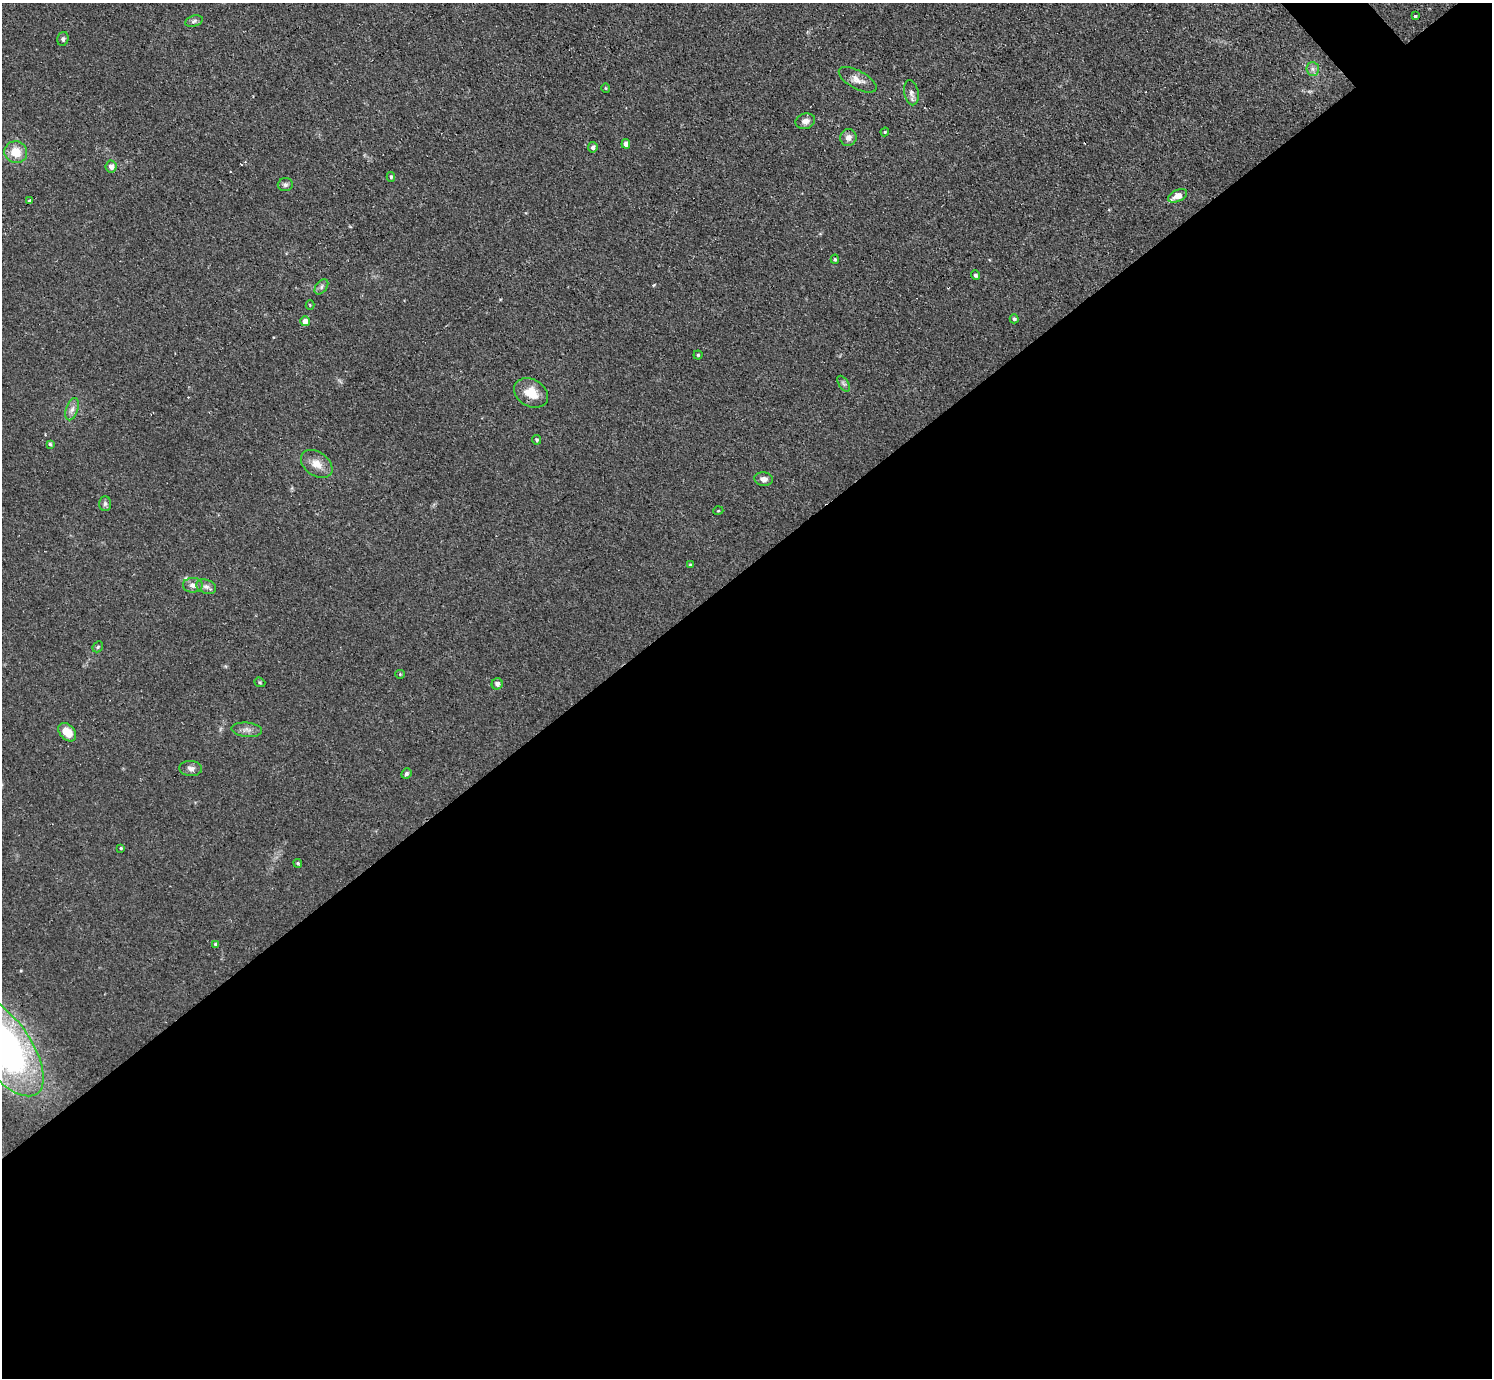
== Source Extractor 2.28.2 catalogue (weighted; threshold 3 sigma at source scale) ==
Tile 15 of 4 x 4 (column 3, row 4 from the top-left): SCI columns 3042-4531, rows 330-1705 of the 6126 x 6131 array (HDU 1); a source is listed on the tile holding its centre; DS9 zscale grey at full resolution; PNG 1494 x 1380 px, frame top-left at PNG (2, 3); each listed source drawn as its Kron ellipse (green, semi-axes under 4 px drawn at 4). Shown black and unused: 59% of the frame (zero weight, under 3 of 4 exposures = <1% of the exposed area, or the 3 px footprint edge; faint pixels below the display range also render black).
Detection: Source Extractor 2.28.2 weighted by HDU 2 'WHT'; one run over the whole footprint, this tile lists its part. Background 0.0738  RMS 0.006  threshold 0.027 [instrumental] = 3 sigma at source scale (4.5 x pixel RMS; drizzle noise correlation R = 1.50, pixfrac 1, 0.05/0.05 arcsec/px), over >= 5 px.
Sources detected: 51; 2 cosmic-ray / hot-pixel residue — neither listed nor drawn; the other 49 listed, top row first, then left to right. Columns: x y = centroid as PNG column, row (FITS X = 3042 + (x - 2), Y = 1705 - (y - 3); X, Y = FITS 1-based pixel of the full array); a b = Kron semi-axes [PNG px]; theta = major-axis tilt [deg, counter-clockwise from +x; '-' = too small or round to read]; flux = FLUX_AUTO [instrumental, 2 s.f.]
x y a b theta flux
1415 16 3 3 - 1.7
194 21 9 5 17 1.6
63 39 7 5 75 1.3
1313 69 7 6 - 2
858 80 21 9 -29 5.4
606 88 4 4 - 0.64
911 93 12 7 -78 2.7
805 121 10 7 19 3.2
885 132 4 3 - 0.7
848 137 8 8 - 3.3
626 144 5 4 - 3.8
593 147 5 4 - 1.8
16 152 11 11 - 10
111 166 6 5 - 3
391 177 5 4 - 0.99
285 185 7 6 - 1.6
1178 196 10 6 26 5.8
30 201 4 3 - 3.5
835 259 4 4 - 0.87
975 275 5 4 - 1.5
321 287 8 5 51 1.7
310 305 4 4 - 0.57
1014 319 4 4 - 1
305 321 5 5 - 2.9
698 355 4 4 - 0.79
844 384 9 5 -56 1.3
531 393 18 13 -30 11
72 409 11 6 71 3.1
537 440 5 4 - 1
50 444 4 4 - 0.88
317 464 17 11 -36 7.1
764 479 9 6 -7 3
105 504 7 6 - 1.4
718 511 5 3 - 0.51
690 565 4 4 - 1.1
193 585 10 7 -1 3.3
206 587 10 6 -20 2.4
98 647 6 4 47 0.86
400 674 4 4 - 0.67
260 682 6 4 -21 0.82
497 684 6 5 - 2.3
247 730 15 7 -5 3.4
67 732 10 7 -47 8.6
191 768 11 7 -2 2.6
406 773 5 5 - 1.5
121 848 4 4 - 0.72
298 863 4 4 - 0.86
216 944 4 4 - 1.1
2 1045 60 27 -54 290
Isophote crosses this tile's border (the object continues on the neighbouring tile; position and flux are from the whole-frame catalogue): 1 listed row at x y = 2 1045